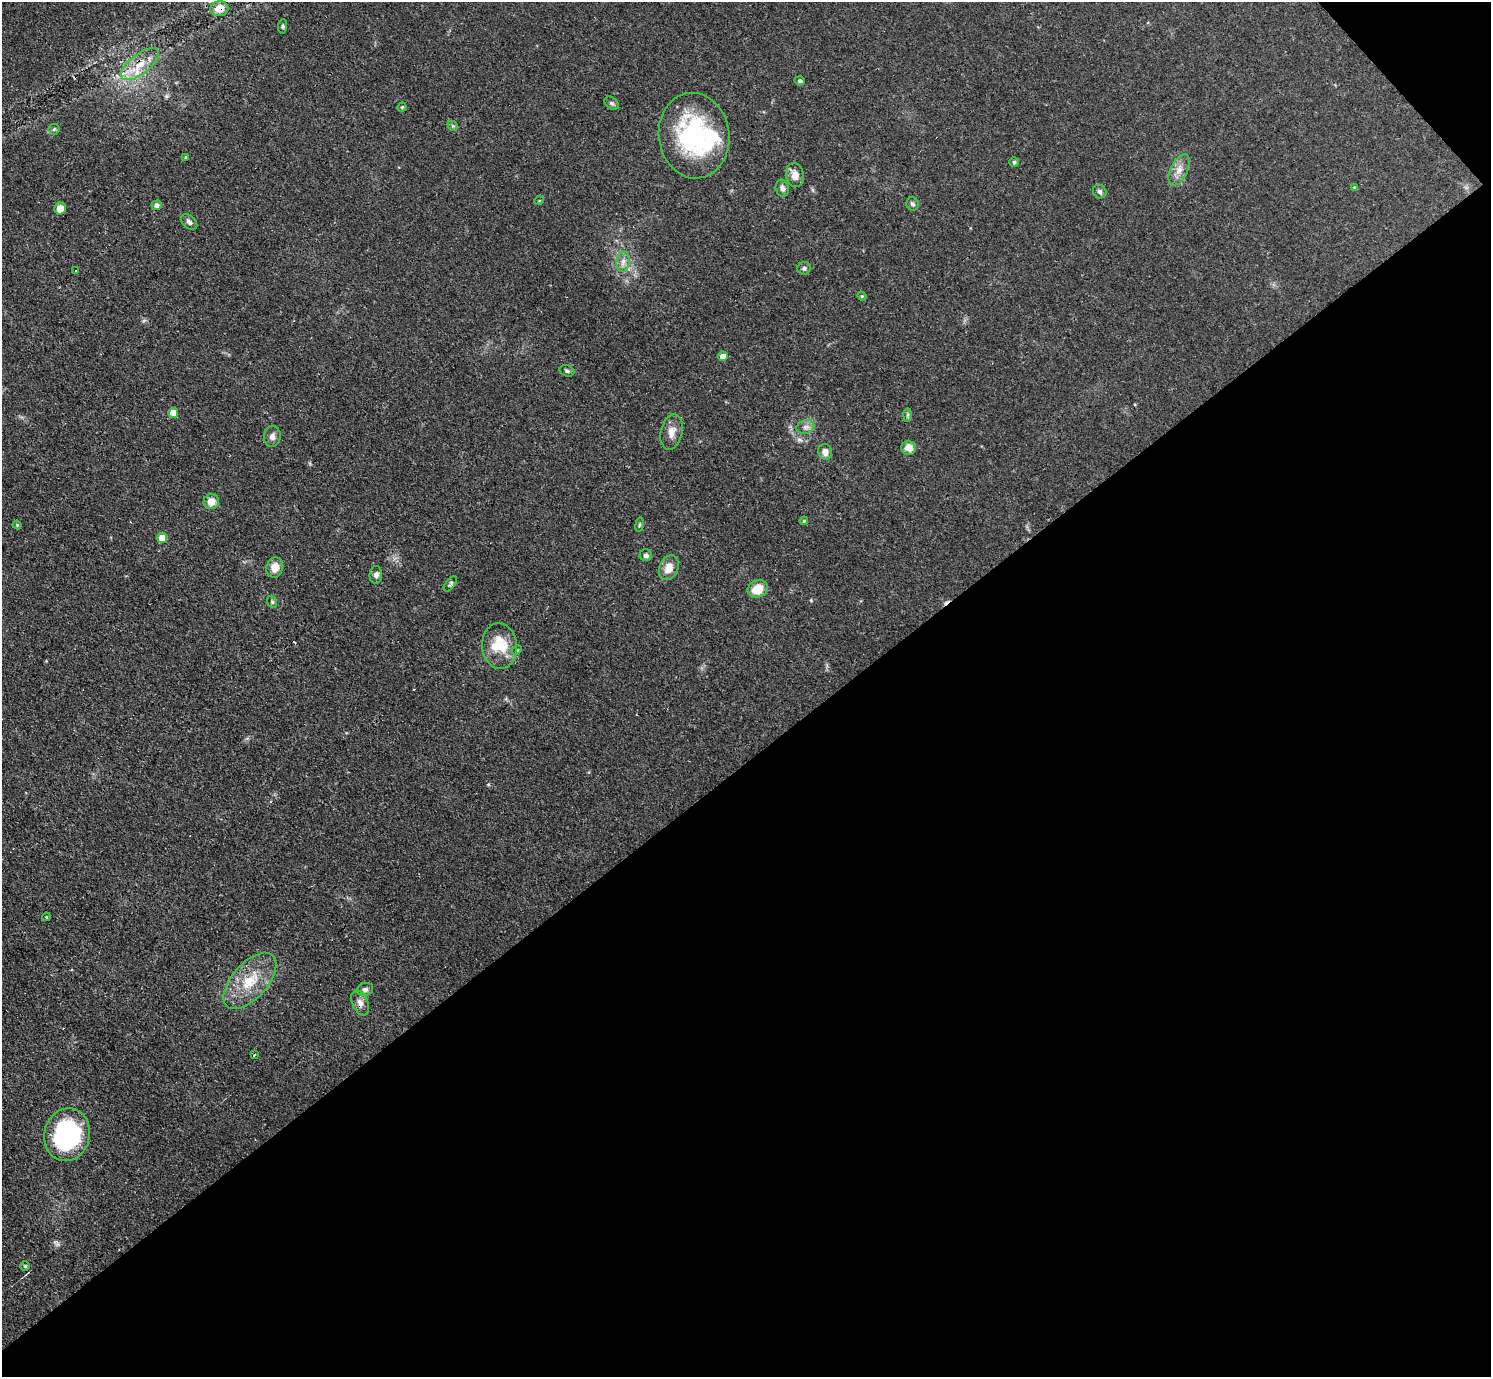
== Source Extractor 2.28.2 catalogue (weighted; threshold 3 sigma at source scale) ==
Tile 12 of 4 x 4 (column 4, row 3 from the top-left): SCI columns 4532-6020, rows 1707-3081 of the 6126 x 6131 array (HDU 1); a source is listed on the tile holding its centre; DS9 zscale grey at full resolution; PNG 1493 x 1379 px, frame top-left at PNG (2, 2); each listed source drawn as its Kron ellipse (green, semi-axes under 4 px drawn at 4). Shown black and unused: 45% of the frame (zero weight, under 3 of 4 exposures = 1% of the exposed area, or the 3 px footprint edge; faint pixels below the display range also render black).
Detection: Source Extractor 2.28.2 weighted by HDU 2 'WHT'; one run over the whole footprint, this tile lists its part. Background 0.0708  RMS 0.006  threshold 0.0268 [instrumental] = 3 sigma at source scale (4.5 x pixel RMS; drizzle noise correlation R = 1.50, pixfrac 1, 0.05/0.05 arcsec/px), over >= 5 px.
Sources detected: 60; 1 inside a brighter object's white glare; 2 cosmic-ray / hot-pixel residue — neither listed nor drawn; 2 inside a brighter listed object's ellipse — not listed separately; the other 55 listed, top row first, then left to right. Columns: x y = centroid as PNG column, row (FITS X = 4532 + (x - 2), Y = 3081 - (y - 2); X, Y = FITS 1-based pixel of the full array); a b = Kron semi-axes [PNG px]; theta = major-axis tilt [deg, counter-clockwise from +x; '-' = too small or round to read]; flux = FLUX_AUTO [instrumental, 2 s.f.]
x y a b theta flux
219 9 9 7 6 6.5
283 26 7 4 85 1
140 64 22 10 37 11
800 81 5 4 - 1.2
612 103 8 5 -40 1.3
402 107 4 4 - 0.66
453 126 6 4 -43 0.91
54 129 5 5 - 0.92
694 136 43 35 -82 75
186 157 4 3 - 0.68
1014 162 5 5 - 1
1179 170 17 8 64 5.3
795 175 12 9 -78 5.4
1354 187 4 4 - 0.47
782 188 9 6 -77 2.3
1100 191 7 6 - 1.6
539 201 5 3 - 0.54
913 204 7 6 - 1.2
157 205 5 4 - 1.9
60 209 6 5 - 6.9
189 222 9 6 -41 1.9
623 262 10 6 88 3.3
804 268 7 6 - 1.6
76 271 3 3 - 0.79
862 296 5 4 - 0.68
723 356 5 4 - 4.6
567 371 8 5 -16 1.3
173 413 5 5 - 8.8
908 415 7 4 88 1
805 427 9 6 15 2.3
672 432 18 10 76 5.5
272 437 10 8 82 2.8
909 448 7 7 - 5.6
825 452 8 7 - 4.3
211 502 8 7 - 5.8
804 521 4 4 - 0.7
17 525 4 4 - 0.59
640 525 7 3 81 0.83
162 538 5 5 - 9.3
646 555 6 6 - 1.7
275 567 10 8 77 6
669 568 13 9 68 6.5
376 575 9 6 84 2.1
450 584 9 4 51 1.1
758 589 10 8 29 9.9
272 602 6 4 -69 0.99
499 646 23 17 -85 17
517 650 5 4 - 0.81
46 917 4 3 - 0.48
250 981 34 17 48 21
365 989 8 6 14 1.8
360 1003 13 8 -68 3.4
254 1055 3 2 - 0.55
67 1135 26 22 77 78
25 1266 4 4 - 0.81
Overlapping masked pixels (flux is a lower limit): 3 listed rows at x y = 219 9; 140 64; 360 1003